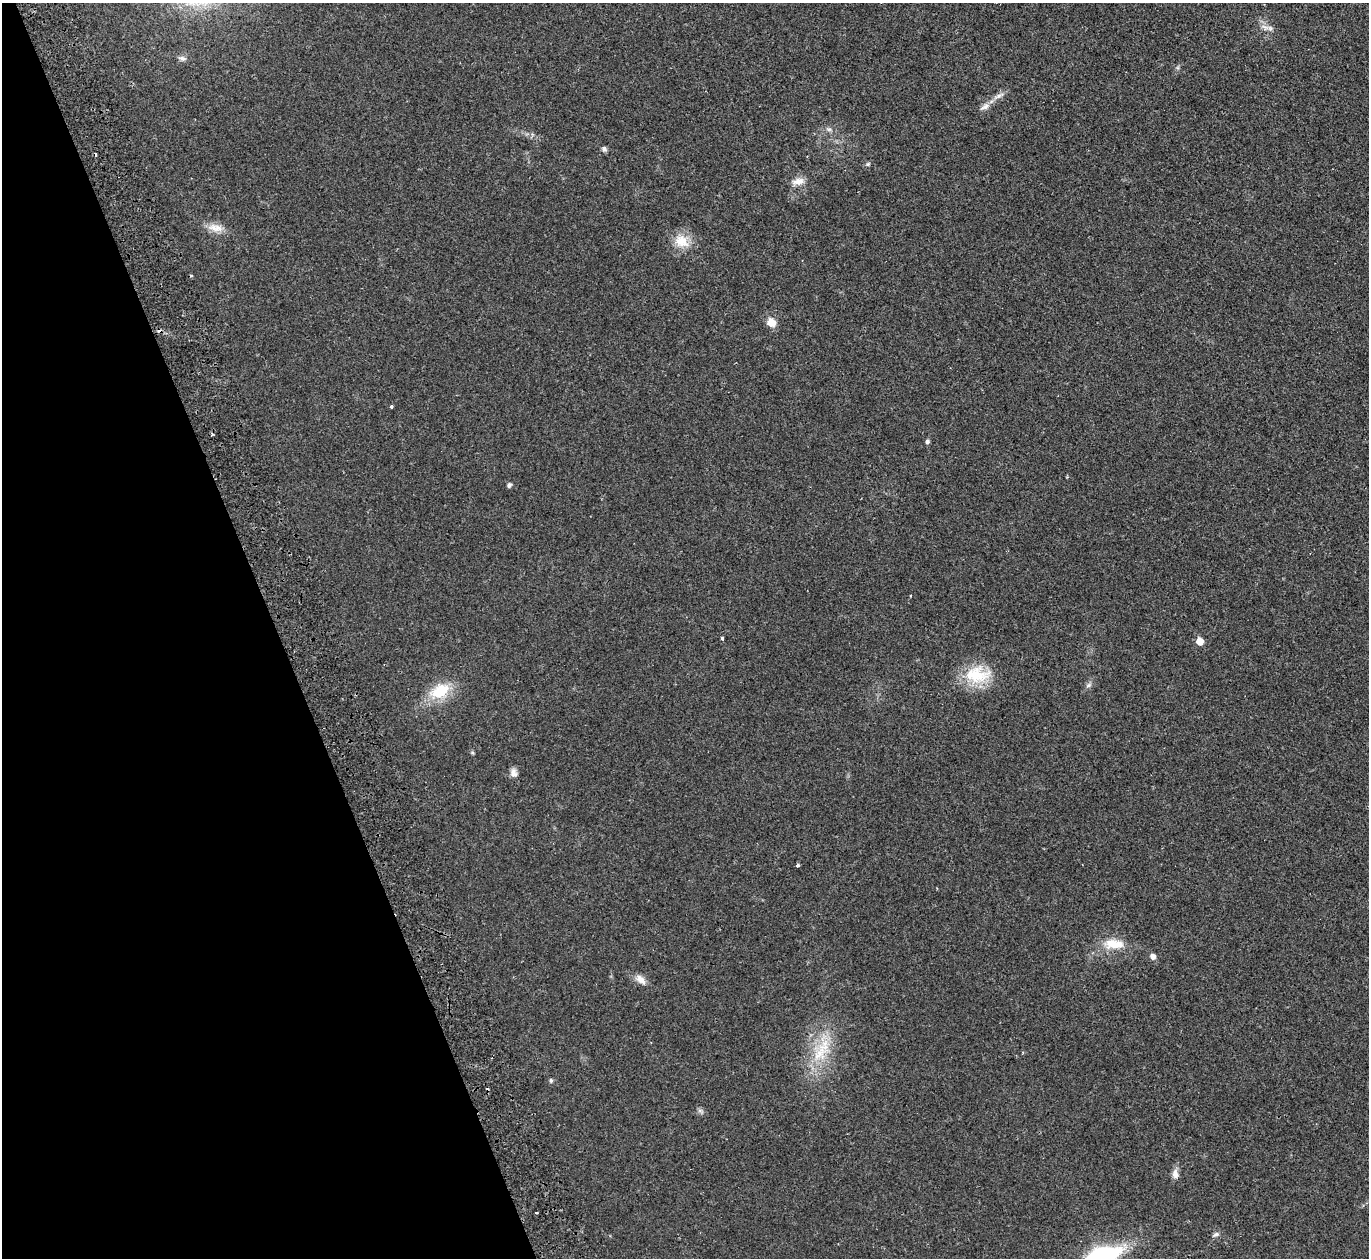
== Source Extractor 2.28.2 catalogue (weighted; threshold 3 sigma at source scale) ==
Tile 5 of 4 x 4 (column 1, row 2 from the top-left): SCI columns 56-1422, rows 2693-3948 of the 5582 x 5510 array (HDU 1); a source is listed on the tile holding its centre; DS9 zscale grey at full resolution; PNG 1371 x 1260 px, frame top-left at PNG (2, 3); no overlay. Shown black and unused: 20% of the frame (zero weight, under 2 of 3 exposures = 3% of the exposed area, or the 3 px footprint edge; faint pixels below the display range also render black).
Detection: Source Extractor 2.28.2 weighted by HDU 2 'WHT'; one run over the whole footprint, this tile lists its part. Background 0.0176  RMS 0.004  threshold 0.018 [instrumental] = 3 sigma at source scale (4.5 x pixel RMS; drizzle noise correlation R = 1.50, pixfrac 1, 0.05/0.05 arcsec/px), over >= 5 px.
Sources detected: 37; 5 cosmic-ray / hot-pixel residue — not listed; the other 32 listed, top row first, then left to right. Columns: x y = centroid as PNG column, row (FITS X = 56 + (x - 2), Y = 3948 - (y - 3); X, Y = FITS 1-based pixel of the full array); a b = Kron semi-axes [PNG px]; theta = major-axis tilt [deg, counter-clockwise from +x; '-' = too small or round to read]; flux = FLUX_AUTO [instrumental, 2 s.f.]
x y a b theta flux
1265 27 13 6 -8 2.2
182 58 11 6 -10 1.3
998 96 17 6 30 2.3
985 106 17 8 31 2.3
829 129 9 4 -8 0.98
604 149 7 6 - 1
868 164 7 5 22 0.67
798 181 16 8 11 3.3
215 228 23 11 -9 4.6
682 241 22 18 -31 7.5
771 322 10 9 - 4
391 406 3 3 - 1.4
212 435 4 3 - 0.51
927 441 6 5 - 0.83
509 485 4 4 - 1.2
722 638 4 3 - 1
1200 641 5 5 - 6.2
977 675 36 23 2 16
1088 685 9 5 28 1.1
440 691 30 18 27 13
472 752 6 4 -20 0.46
513 773 12 8 -82 2
798 865 4 3 - 0.88
1114 944 27 13 -4 8.5
1153 956 6 5 - 2.1
640 979 17 9 -41 3.1
822 1050 44 19 60 18
551 1080 6 5 - 0.65
700 1111 9 5 -33 1
1175 1174 12 8 -85 2.3
1215 1234 11 6 26 1.1
1100 1258 28 13 26 84
Isophote crosses this tile's border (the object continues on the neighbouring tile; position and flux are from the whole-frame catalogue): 1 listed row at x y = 1100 1258